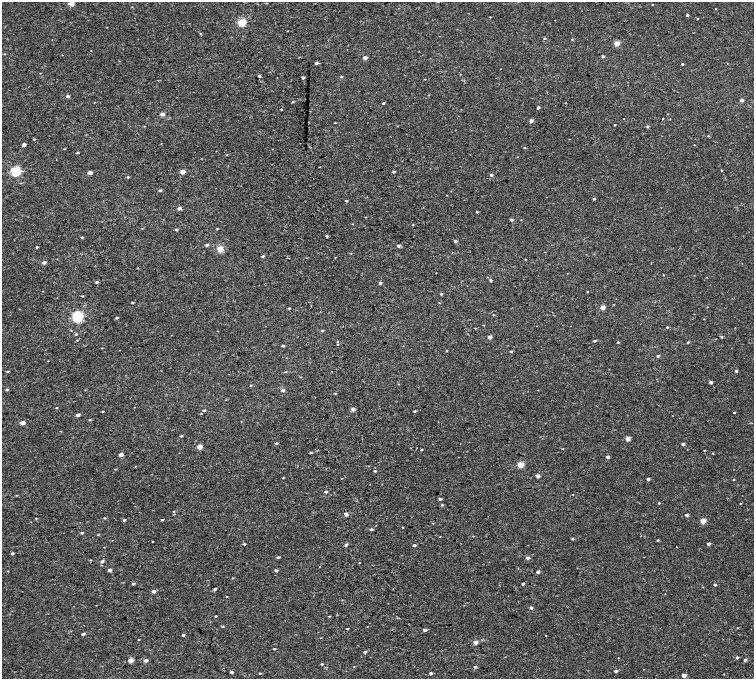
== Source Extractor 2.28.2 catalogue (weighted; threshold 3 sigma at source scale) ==
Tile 11 of 4 x 4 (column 3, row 3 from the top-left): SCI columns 3080-4583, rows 1552-2905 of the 6160 x 5854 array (HDU 1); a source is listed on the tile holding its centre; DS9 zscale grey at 2 x 2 block average (1 PNG px = mean of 2 x 2 image px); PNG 756 x 681 px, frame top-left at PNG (2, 2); no overlay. Shown black and unused: <1% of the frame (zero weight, under 2 of 4 exposures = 6% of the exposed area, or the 3 px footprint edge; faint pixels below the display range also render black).
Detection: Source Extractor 2.28.2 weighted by HDU 2 'WHT'; one run over the whole footprint, this tile lists its part. Background 0.00157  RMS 0.0035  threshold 0.0158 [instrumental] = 3 sigma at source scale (4.5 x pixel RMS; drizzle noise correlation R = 1.50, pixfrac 1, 0.0396/0.0396 arcsec/px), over >= 5 px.
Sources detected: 204; all 204 listed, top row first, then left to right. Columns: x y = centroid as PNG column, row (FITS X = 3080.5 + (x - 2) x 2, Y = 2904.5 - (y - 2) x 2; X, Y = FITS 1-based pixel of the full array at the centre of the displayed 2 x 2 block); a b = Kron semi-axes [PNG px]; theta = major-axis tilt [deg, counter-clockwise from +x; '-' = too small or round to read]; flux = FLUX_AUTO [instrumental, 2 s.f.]
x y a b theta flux
72 4 3 2 - 6.3
652 4 2 2 - 0.3
716 9 2 2 - 0.26
687 15 2 2 - 1.1
490 17 2 2 - 0.25
698 19 2 2 - 0.43
242 22 3 3 - 37
544 38 3 2 - 0.72
572 39 3 2 - 0.46
616 43 2 2 - 9.1
5 54 2 2 - 0.25
603 56 2 2 - 1.3
365 58 2 2 - 3.8
316 63 3 2 - 1.7
682 64 2 2 - 0.92
40 73 2 2 - 0.21
460 74 2 2 - 0.21
259 76 2 2 - 1.7
341 77 3 3 - 0.56
303 78 2 2 - 2.2
68 96 3 3 - 1.8
742 100 2 2 - 2.9
293 102 3 2 - 0.54
383 103 2 2 - 0.92
538 108 2 2 - 1.1
281 109 2 2 - 0.36
163 114 2 2 - 4.8
668 114 2 2 - 0.21
663 119 2 2 - 0.92
531 121 2 2 - 3.3
335 123 2 2 - 0.4
615 125 2 2 - 0.56
647 126 3 2 - 1.1
34 139 3 2 - 0.49
24 145 2 2 - 2.8
694 145 2 2 - 0.25
524 148 2 2 - 0.43
77 153 3 2 - 0.7
227 155 2 2 - 0.3
721 170 2 2 - 0.6
15 171 3 3 - 71
183 171 2 2 - 7.9
90 172 3 2 - 5.1
393 172 3 2 - 0.94
491 175 2 2 - 1.6
128 177 3 2 - 0.66
160 190 3 2 - 1.1
594 199 3 2 - 0.7
346 201 3 2 - 0.7
179 208 3 2 - 2.7
477 212 3 2 - 0.66
512 220 3 2 - 1.4
353 224 2 2 - 0.21
413 225 3 2 - 0.34
217 228 3 2 - 0.43
176 230 3 2 - 1.1
327 236 2 2 - 1.1
82 237 3 2 - 0.62
455 241 2 2 - 2
207 245 3 3 - 1.3
398 246 3 2 - 1.9
37 247 3 2 - 0.72
220 249 3 3 - 15
263 256 3 2 - 0.93
335 257 2 2 - 0.27
526 259 2 2 - 0.24
44 262 3 2 - 2.3
138 268 2 2 - 0.27
663 275 2 2 - 0.29
491 280 2 2 - 0.94
97 282 3 2 - 1.1
380 283 2 2 - 1.7
587 292 2 2 - 0.53
441 294 3 3 - 0.77
82 296 3 2 - 0.41
133 303 2 2 - 0.67
602 307 2 2 - 7.5
707 307 2 2 - 0.25
289 308 3 2 - 0.59
493 315 2 2 - 0.28
77 316 3 3 - 95
117 318 2 2 - 1.1
667 327 2 2 - 0.59
475 328 2 2 - 0.35
323 331 3 2 - 0.71
76 334 3 3 - 0.6
489 337 2 2 - 2.8
722 337 3 3 - 0.72
77 340 2 2 - 0.35
595 341 3 2 - 0.84
338 342 3 2 - 0.41
618 342 2 2 - 0.64
688 342 3 2 - 0.65
337 344 2 2 - 0.32
283 346 3 2 - 1
511 351 3 2 - 0.84
658 356 2 2 - 1.2
8 371 3 2 - 0.62
736 371 2 2 - 1.4
286 372 3 2 - 0.31
711 382 2 2 - 2.3
398 384 3 2 - 0.28
250 385 2 2 - 0.33
7 389 3 3 - 0.81
283 390 4 3 - 1.3
538 390 2 2 - 0.24
335 393 3 2 - 0.48
57 408 3 2 - 0.34
353 409 2 2 - 4
204 410 3 2 - 0.83
103 411 3 2 - 0.47
415 411 3 2 - 0.68
734 412 2 2 - 0.53
201 414 3 2 - 0.32
78 415 2 2 - 2.8
90 420 3 2 - 0.49
23 423 2 2 - 5.5
181 436 3 2 - 0.63
628 439 2 2 - 7.1
276 443 3 3 - 0.7
683 444 2 2 - 1.9
199 447 3 2 - 9.7
422 450 2 2 - 0.68
704 450 2 2 - 0.37
311 453 3 2 - 0.69
713 453 2 2 - 0.32
121 454 2 2 - 4.1
608 457 2 2 - 2
520 465 3 3 - 18
375 471 2 2 - 0.96
538 476 2 2 - 3.7
283 478 3 2 - 0.41
341 478 2 2 - 0.3
648 479 2 2 - 2
734 480 3 2 - 0.34
326 492 3 2 - 0.95
573 494 2 2 - 0.21
17 495 2 2 - 0.33
440 499 3 2 - 1.4
659 503 2 2 - 0.67
740 503 2 2 - 0.31
442 505 3 3 - 0.58
173 511 3 2 - 0.39
346 514 2 2 - 4.3
687 515 2 2 - 2.3
36 518 2 2 - 0.34
105 518 3 2 - 0.46
124 520 3 2 - 1
162 520 3 2 - 0.63
703 521 3 2 - 11
433 523 2 2 - 0.29
403 527 2 2 - 0.29
371 529 3 3 - 0.99
82 533 3 3 - 0.75
98 535 3 2 - 0.4
440 537 2 2 - 0.28
573 539 3 3 - 0.78
658 540 3 2 - 0.62
244 544 3 3 - 0.63
708 544 2 2 - 1.8
346 545 2 2 - 1.8
414 545 2 2 - 1.6
12 553 2 2 - 1.4
278 557 3 2 - 0.87
528 558 2 2 - 2.2
102 561 2 2 - 2.4
359 563 2 2 - 0.29
110 570 2 2 - 3
276 570 3 3 - 1
8 571 3 2 - 0.28
538 572 2 2 - 2.5
233 578 2 2 - 0.36
133 584 3 2 - 0.94
523 584 2 2 - 1.6
715 585 2 2 - 0.96
215 589 2 2 - 1.2
154 591 2 2 - 3.1
227 596 3 2 - 0.34
531 608 2 2 - 1.7
216 616 2 2 - 0.55
329 616 3 2 - 0.4
222 626 3 2 - 0.62
737 628 3 2 - 0.34
347 629 2 2 - 0.49
425 630 2 2 - 2.5
83 634 4 2 - 1
183 635 2 2 - 1.4
138 640 3 2 - 0.31
475 643 3 2 - 3.5
274 649 2 2 - 0.46
365 652 3 2 - 1.1
737 657 3 2 - 1.2
131 660 2 2 - 7.2
146 660 3 2 - 2.8
745 660 2 2 - 1.8
322 664 3 2 - 0.59
354 666 2 2 - 0.23
475 667 3 3 - 0.79
616 671 2 2 - 1.7
232 672 2 2 - 1.7
260 673 3 2 - 0.43
431 673 2 2 - 1.6
724 674 2 2 - 0.28
684 675 2 2 - 6.2